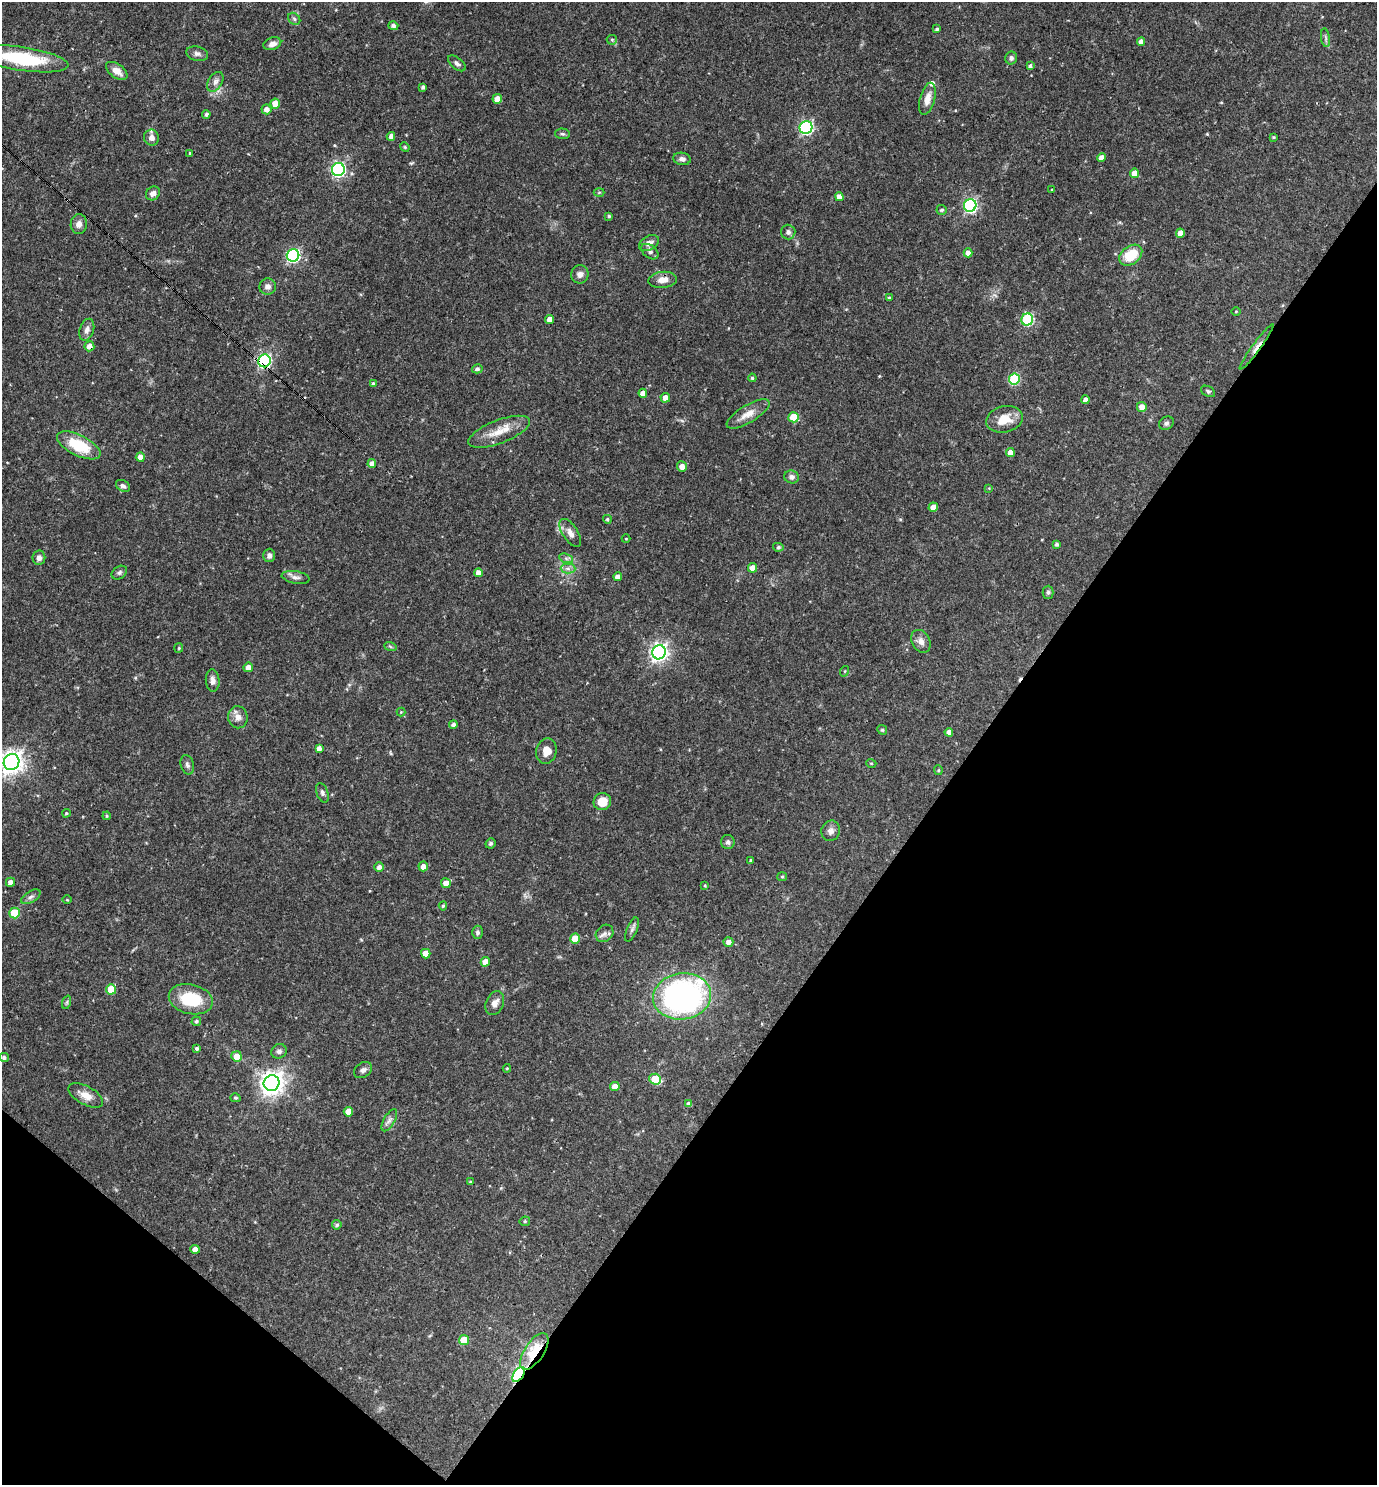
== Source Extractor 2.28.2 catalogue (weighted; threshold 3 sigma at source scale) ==
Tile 15 of 4 x 4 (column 3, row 4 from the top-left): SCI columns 2897-4271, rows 1-1483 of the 5936 x 5932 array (HDU 1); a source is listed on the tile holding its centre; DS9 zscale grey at full resolution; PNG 1379 x 1487 px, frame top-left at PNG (2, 2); each listed source drawn as its Kron ellipse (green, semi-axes under 4 px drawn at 4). Shown black and unused: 34% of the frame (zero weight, under 3 of 4 exposures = <1% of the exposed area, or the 3 px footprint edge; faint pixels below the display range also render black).
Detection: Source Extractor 2.28.2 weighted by HDU 2 'WHT'; one run over the whole footprint, this tile lists its part. Background 0.0538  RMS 0.0032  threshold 0.0146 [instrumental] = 3 sigma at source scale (4.5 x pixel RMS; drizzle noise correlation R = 1.50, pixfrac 1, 0.05/0.05 arcsec/px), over >= 5 px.
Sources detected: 167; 1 cosmic-ray / hot-pixel residue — neither listed nor drawn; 1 inside a brighter listed object's ellipse — not listed separately; the other 165 listed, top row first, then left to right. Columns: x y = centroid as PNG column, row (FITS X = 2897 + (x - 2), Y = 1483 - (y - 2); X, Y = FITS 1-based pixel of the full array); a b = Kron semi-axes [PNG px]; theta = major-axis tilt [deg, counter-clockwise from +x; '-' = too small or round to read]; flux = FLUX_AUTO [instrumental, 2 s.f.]
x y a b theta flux
294 19 7 5 -45 0.67
393 26 5 4 - 0.92
937 29 4 4 - 0.51
1325 38 9 4 -81 0.75
612 40 5 5 - 0.46
1141 42 4 4 - 2
272 44 9 6 18 1.7
197 54 11 7 -15 1.2
1011 58 6 6 - 0.86
22 59 46 12 -9 24
457 63 10 5 -39 0.97
1030 66 4 4 - 0.77
117 71 12 7 -36 2.8
215 82 11 7 58 1.4
423 87 4 3 - 0.68
497 99 5 4 - 2.4
927 99 16 7 75 3
275 103 5 4 - 3.9
266 109 5 5 - 1.9
206 114 4 4 - 0.73
806 127 6 6 - 52
562 134 7 5 -2 0.58
391 136 4 4 - 1.7
1274 137 4 3 - 0.34
151 138 8 7 - 1.9
405 147 5 4 - 0.39
190 153 4 4 - 0.33
1101 158 4 4 - 1.7
682 159 9 6 -9 1.3
338 170 6 6 - 67
1135 173 5 4 - 3.3
1051 190 4 2 - 0.23
599 192 5 3 - 0.32
153 193 7 6 - 1.7
839 197 4 4 - 2
970 205 6 6 - 55
942 210 5 5 - 0.56
609 216 4 3 - 0.44
79 224 10 8 81 1.8
788 232 7 7 - 1.1
1180 233 4 4 - 3
649 243 11 7 29 1.8
650 252 10 6 -37 0.87
968 253 4 4 - 2.1
293 255 6 6 - 53
1131 255 13 9 38 8.3
580 274 9 8 - 1.5
663 280 14 8 4 2.7
268 287 8 8 - 1.5
889 298 3 3 - 0.4
1236 311 4 3 - 0.23
550 319 4 4 - 2.3
1027 320 6 6 - 30
87 330 11 7 72 1.6
89 346 5 5 - 2.2
1257 347 28 3 54 2
264 361 6 6 - 54
477 369 5 4 - 0.84
752 378 4 4 - 0.54
1014 379 5 5 - 23
373 383 4 4 - 0.61
1208 391 7 5 -29 0.58
643 393 4 4 - 2.1
665 398 5 4 - 2.2
1085 400 4 4 - 1.7
1142 407 5 5 - 2.3
748 414 24 8 31 3.8
793 417 5 5 - 10
1004 419 18 13 13 5.6
1166 423 8 6 35 0.77
499 432 33 11 21 6.1
79 445 24 10 -27 12
1010 452 4 4 - 2.5
140 457 4 4 - 2.1
372 464 4 4 - 2.1
682 466 5 5 - 2.2
792 477 7 6 - 1.2
123 486 8 5 -30 0.89
989 488 4 4 - 0.26
933 507 5 4 - 3
607 519 4 4 - 0.53
570 533 16 7 -58 2
626 539 4 4 - 0.29
1057 544 3 3 - 0.6
778 547 5 4 - 0.49
269 555 6 6 - 1.2
39 558 7 6 - 1.3
566 558 7 4 -19 0.73
752 568 5 4 - 2.3
568 569 7 5 -1 0.92
119 573 8 6 34 0.85
478 573 4 4 - 2
296 577 14 6 -10 1.3
618 577 4 4 - 2.1
1048 592 6 5 - 0.58
921 641 12 9 -62 1.9
390 646 6 4 -20 0.53
179 648 5 4 - 0.36
659 652 7 6 - 130
248 667 5 5 - 2.1
845 671 5 3 - 0.28
213 681 11 7 -85 1.6
401 712 4 4 - 0.27
238 717 11 9 -82 2.1
453 724 4 4 - 0.95
882 730 5 4 - 0.44
949 732 4 4 - 1.8
319 748 4 4 - 1.5
546 751 13 10 75 3.2
11 762 8 7 - 230
871 763 5 3 - 0.26
187 765 10 6 -74 0.95
938 770 5 4 - 0.39
322 793 10 5 -71 0.96
602 801 9 8 - 5
66 813 4 3 - 0.37
107 816 4 4 - 0.37
831 831 10 9 - 1.5
728 842 7 6 - 1.1
490 843 5 4 - 0.64
751 860 3 3 - 0.48
423 866 5 4 - 1.7
379 867 4 4 - 1.4
782 877 5 4 - 0.41
10 882 4 4 - 1.6
446 883 5 5 - 2.5
705 885 3 3 - 0.3
31 897 11 5 31 1
67 900 4 3 - 0.27
443 906 4 4 - 0.45
14 913 5 5 - 11
632 929 13 5 68 0.96
478 932 6 5 - 0.76
605 933 9 8 - 1.3
575 939 5 5 - 6.3
728 942 5 4 - 1.6
426 954 5 4 - 4.1
485 962 4 4 - 3
111 989 5 5 - 7.7
682 996 29 23 8 100
191 999 22 14 -14 14
67 1002 7 4 72 0.48
495 1003 12 8 67 2.1
196 1021 5 4 - 0.62
197 1048 4 3 - 0.66
279 1051 8 7 - 1.1
237 1056 5 5 - 4.1
4 1057 5 4 - 0.84
507 1068 4 4 - 0.29
363 1070 9 7 34 1.3
655 1079 6 5 - 9.9
272 1083 8 7 - 270
615 1086 5 4 - 2.9
86 1095 19 9 -29 3.3
235 1098 5 4 - 0.41
689 1104 4 4 - 1.5
348 1112 5 4 - 3.7
389 1120 12 5 60 1.2
470 1182 4 2 - 0.24
525 1221 5 5 - 0.44
337 1225 5 4 - 0.69
195 1249 5 4 - 2.4
464 1340 5 5 - 7.1
534 1351 21 9 57 14
519 1374 8 5 54 55
Overlapping masked pixels (flux is a lower limit): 5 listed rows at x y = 89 346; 1257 347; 264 361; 534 1351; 519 1374
Isophote crosses this tile's border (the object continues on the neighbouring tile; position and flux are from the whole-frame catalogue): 2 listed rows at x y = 22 59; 11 762